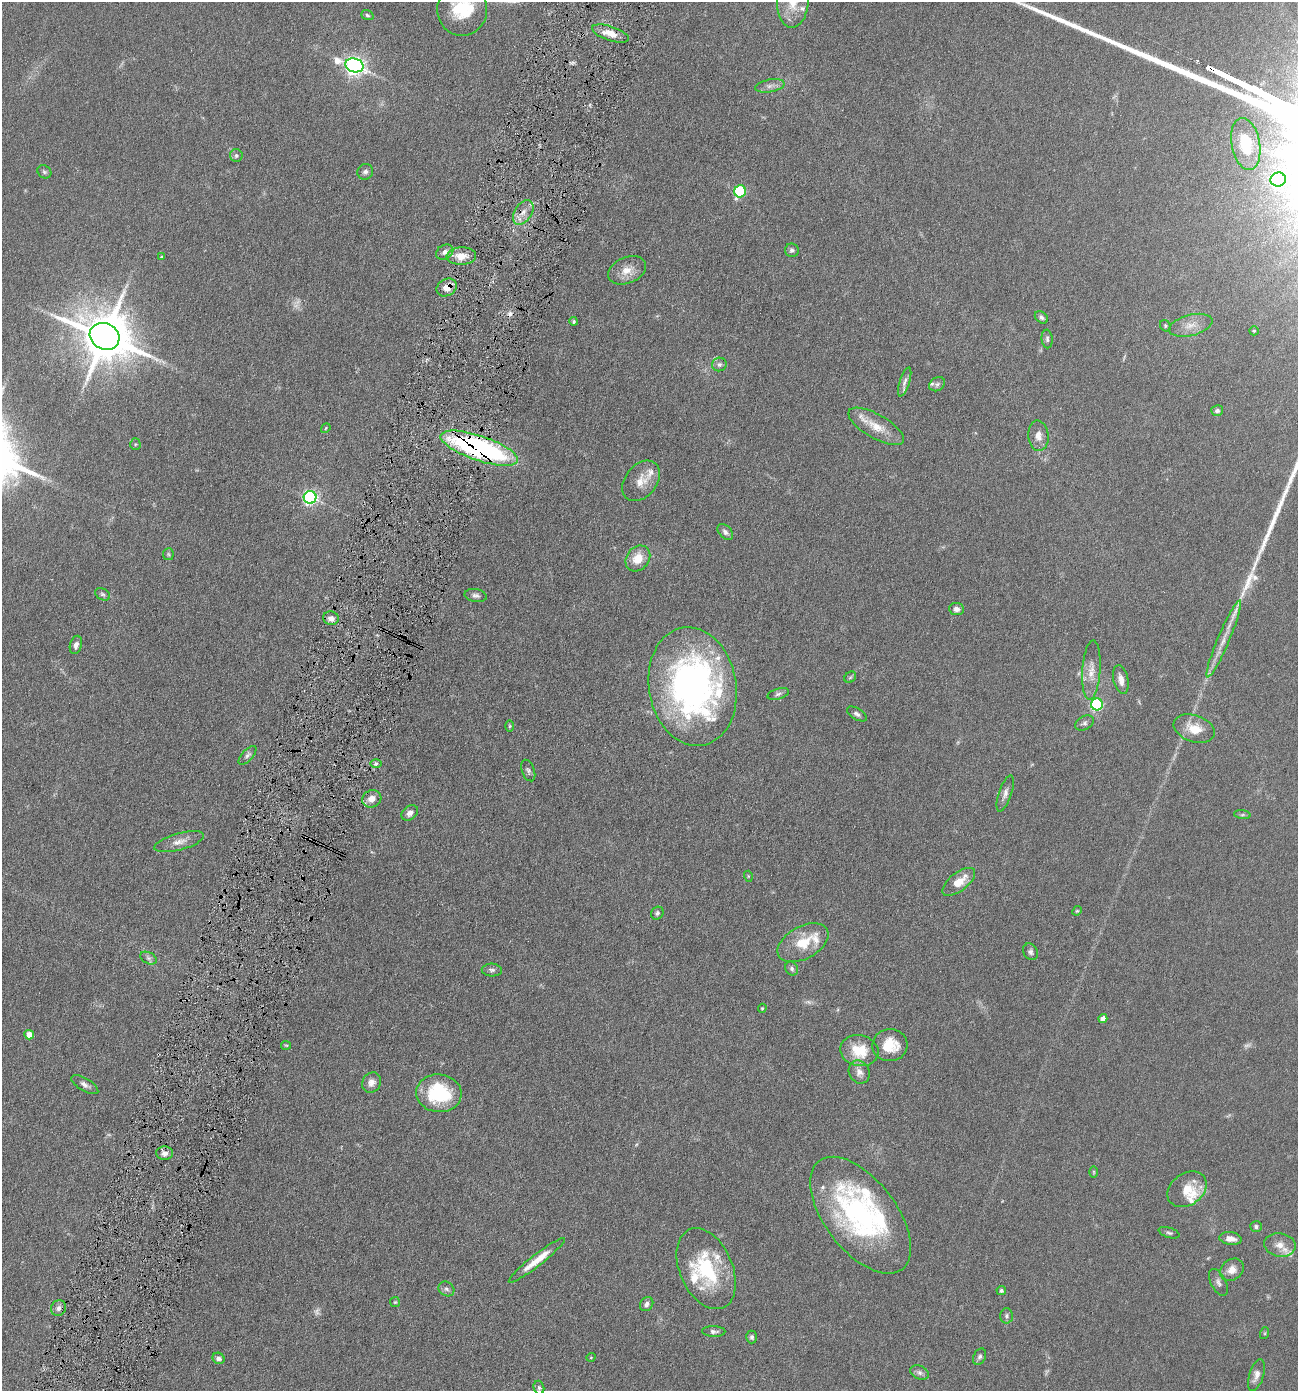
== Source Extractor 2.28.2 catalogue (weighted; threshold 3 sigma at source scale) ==
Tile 7 of 4 x 4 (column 3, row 2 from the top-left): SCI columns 2734-4029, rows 2779-4167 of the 5598 x 5556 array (HDU 1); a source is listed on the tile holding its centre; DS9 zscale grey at full resolution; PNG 1300 x 1393 px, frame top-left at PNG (2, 2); each listed source drawn as its Kron ellipse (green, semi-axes under 4 px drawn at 4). Shown black and unused: <1% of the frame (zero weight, under 4 of 8 exposures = <1% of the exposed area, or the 3 px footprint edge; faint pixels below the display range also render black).
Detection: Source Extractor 2.28.2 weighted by HDU 2 'WHT'; one run over the whole footprint, this tile lists its part. Background 0.062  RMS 0.0055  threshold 0.0225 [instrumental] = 3 sigma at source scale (4.09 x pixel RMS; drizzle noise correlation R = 1.36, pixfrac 0.8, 0.05/0.05 arcsec/px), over >= 5 px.
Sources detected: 137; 8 too faint to see at this stretch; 1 cosmic-ray / hot-pixel residue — neither listed nor drawn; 18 inside a brighter listed object's ellipse — not listed separately; the other 110 listed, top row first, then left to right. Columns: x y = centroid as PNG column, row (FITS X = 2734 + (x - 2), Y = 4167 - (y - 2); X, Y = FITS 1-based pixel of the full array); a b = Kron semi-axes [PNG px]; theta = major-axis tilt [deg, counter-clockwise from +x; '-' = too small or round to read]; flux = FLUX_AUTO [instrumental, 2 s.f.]
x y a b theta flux
793 2 25 15 85 11
462 9 27 25 87 23
367 15 6 4 -19 0.81
610 34 19 7 -19 6.5
354 65 9 7 -17 270
770 86 15 6 10 2.6
1246 144 26 14 -79 18
236 155 6 6 - 1.2
44 172 7 6 - 0.99
365 172 8 7 - 1.6
1278 180 8 7 - 70
740 191 6 6 - 49
523 212 13 8 57 4.2
792 250 7 6 - 1.3
445 252 9 7 31 2.4
461 256 15 8 3 6.3
161 257 4 4 - 0.5
627 270 20 13 22 6.4
447 287 11 8 31 5.6
1041 317 7 5 -39 1.2
574 321 4 4 - 0.76
1191 325 22 10 14 5.7
1165 326 6 5 - 0.7
1254 331 5 4 - 0.67
105 336 15 13 -25 2800
1047 339 9 5 -85 1.2
719 364 7 6 - 1.6
905 382 15 5 72 1.8
937 384 8 6 31 1.3
1217 410 6 5 - 1.6
876 426 31 12 -30 9.3
326 428 5 4 - 0.56
1038 436 15 10 -86 4
135 444 6 5 - 0.66
479 448 40 12 -19 120
641 481 22 16 51 6.8
310 497 6 6 - 110
725 532 9 6 -46 1.6
168 554 6 5 - 0.81
638 558 14 11 51 8.1
103 594 8 5 -30 1.1
476 595 11 6 -10 1.7
957 609 7 6 - 2.2
331 618 8 7 - 3.2
1224 639 42 6 67 7
76 645 9 6 74 2.1
1091 670 29 9 86 6.4
850 677 6 5 - 0.7
1121 680 14 7 -77 3.9
693 687 60 43 -80 180
778 694 11 5 17 1.4
1097 704 6 6 - 68
857 714 11 5 -31 1.5
1084 723 10 6 29 1.5
510 726 6 4 90 0.6
1194 729 21 13 -19 9.3
247 755 12 5 48 1.5
376 764 6 4 2 0.94
528 770 11 6 -70 1.3
1005 793 19 6 71 2.8
372 799 10 8 24 3.8
410 813 9 6 41 2.4
1242 815 8 4 -7 0.86
179 842 26 8 15 4.7
748 876 5 3 - 0.53
959 882 19 9 38 8.3
1077 911 5 4 - 0.55
657 913 7 6 - 1.2
803 943 28 16 29 13
1031 952 9 7 -58 1.4
148 958 9 5 -27 1.2
792 969 7 6 - 1.1
492 970 10 6 -3 1.5
762 1008 4 3 - 0.49
1103 1018 4 4 - 3.3
29 1035 5 5 - 7.4
286 1045 5 4 - 0.55
890 1045 17 16 - 13
859 1051 19 15 -13 13
859 1072 12 10 -62 3.2
371 1082 10 9 - 2.8
85 1085 15 6 -30 2.3
439 1093 23 19 -6 32
165 1153 8 7 - 2.7
1094 1172 6 4 -90 0.56
1187 1189 21 16 35 9.1
861 1215 68 35 -52 100
1256 1227 6 5 - 0.99
1169 1233 11 5 -18 1.1
1231 1239 11 6 -7 3.3
1280 1245 16 11 -9 5.5
537 1260 35 6 38 8.2
706 1269 42 26 -66 37
1232 1270 13 10 35 4.7
1218 1282 15 7 -63 2.1
446 1289 8 7 - 1.5
1001 1290 5 4 - 1.1
395 1302 5 5 - 0.57
647 1304 7 6 - 1.8
58 1308 8 7 - 2
1007 1316 7 6 - 1.2
714 1331 11 5 -2 1.5
1265 1333 6 4 71 0.56
752 1337 6 5 - 1.2
591 1357 4 3 - 0.36
980 1357 8 6 65 1.3
219 1358 6 5 - 1.8
920 1373 10 6 -26 1.7
1256 1375 16 7 73 2.9
539 1388 7 5 -75 0.98
Overlapping masked pixels (flux is a lower limit): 4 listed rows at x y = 610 34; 523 212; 447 287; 479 448
Isophote crosses this tile's border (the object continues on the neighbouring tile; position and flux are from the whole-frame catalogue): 2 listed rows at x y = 793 2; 462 9